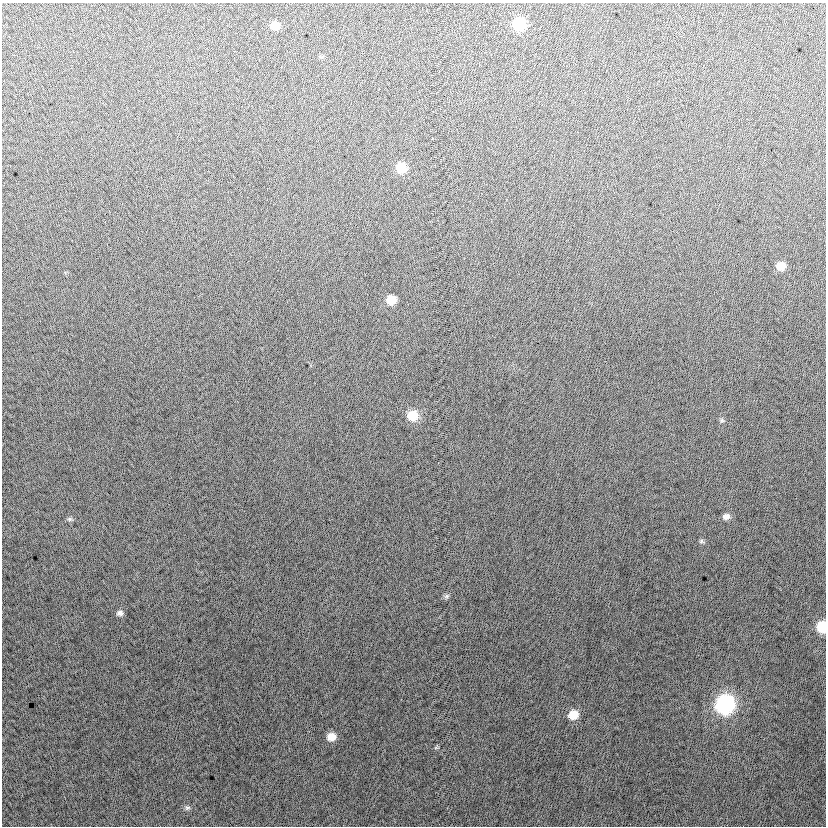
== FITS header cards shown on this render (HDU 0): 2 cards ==
NAXIS1  =                  824
NAXIS2  =                  824

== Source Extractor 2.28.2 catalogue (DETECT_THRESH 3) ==
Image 824 x 824 px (HDU 0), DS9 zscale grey, 1 PNG px = 1 image px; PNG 828 x 828 px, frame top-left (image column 1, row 824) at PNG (2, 3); no overlay
Background 3.61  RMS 13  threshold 38.2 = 3 sigma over >= 5 px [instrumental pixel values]
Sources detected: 18; all 18 listed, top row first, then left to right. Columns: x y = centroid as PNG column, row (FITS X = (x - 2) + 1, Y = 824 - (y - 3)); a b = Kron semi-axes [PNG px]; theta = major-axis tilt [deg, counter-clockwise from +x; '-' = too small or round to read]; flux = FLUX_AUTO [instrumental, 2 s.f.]
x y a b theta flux
519 24 9 8 - 51000
275 25 8 7 - 11000
401 168 9 8 - 23000
781 266 8 7 - 11000
391 300 8 7 - 17000
412 416 10 9 - 19000
722 420 7 5 -44 1600
726 516 8 7 - 4600
69 519 7 6 - 1800
701 541 7 5 0 1800
446 596 9 5 27 2000
120 613 8 6 8 3200
822 627 8 7 - 40000
725 704 10 10 - 240000
573 715 9 8 - 16000
331 737 9 8 - 11000
436 747 6 4 19 1100
187 808 7 7 - 2200
At the frame edge (FLAGS 8, measured only in part): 1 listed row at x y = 822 627